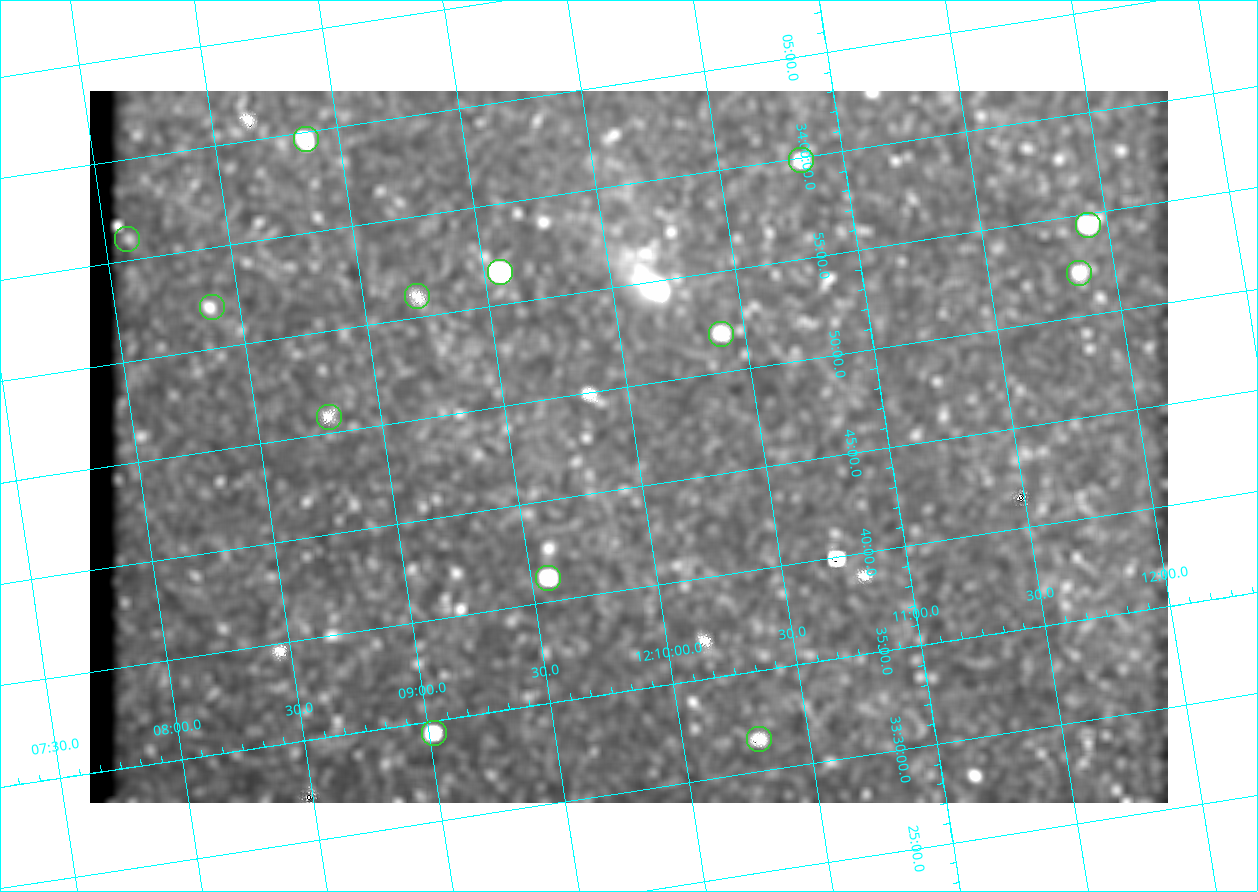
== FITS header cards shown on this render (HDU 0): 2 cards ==
NAXIS1  =                 1078
NAXIS2  =                  712

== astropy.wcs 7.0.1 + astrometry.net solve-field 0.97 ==
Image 1078 x 712 px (HDU 0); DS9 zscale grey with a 90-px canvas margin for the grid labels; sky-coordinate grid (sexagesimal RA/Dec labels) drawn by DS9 from the SOLVED WCS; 13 Tycho-2 reference stars matched to detected sources circled (green)
Header WCS: none
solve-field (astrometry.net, Tycho-2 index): SOLVED blind (the file carries no WCS)
Solved WCS: RA---TAN-SIP/DEC--TAN-SIP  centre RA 12:09:58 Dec +33:47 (182.49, +33.78 deg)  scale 3 arcsec/px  FOV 54.0' x 35.6'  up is +9 deg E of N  parity flipped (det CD > 0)
(file carries no celestial WCS; the grid is the blind solution)
Tycho-2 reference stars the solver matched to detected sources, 13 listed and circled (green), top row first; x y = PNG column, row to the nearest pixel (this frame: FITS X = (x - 90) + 1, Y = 712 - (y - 91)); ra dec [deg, ICRS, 3 dp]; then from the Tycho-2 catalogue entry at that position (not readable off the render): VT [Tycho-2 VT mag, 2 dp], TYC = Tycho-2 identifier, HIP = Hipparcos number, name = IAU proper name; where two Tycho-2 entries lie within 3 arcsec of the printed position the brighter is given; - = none
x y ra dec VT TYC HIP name
306 139 182.217 +34.078 10.97 2529-1713-1 - -
801 160 182.707 +33.997 11.63 2529-1841-1 - -
1088 225 182.981 +33.908 10.81 2529-1789-1 - -
127 239 182.022 +34.018 10.39 2529-1353-1 - -
500 272 182.392 +33.944 9.84 2529-1255-1 59276 -
1079 273 182.965 +33.869 12.02 2529-805-1 - -
417 296 182.305 +33.934 12.65 2529-1793-1 - -
212 307 182.097 +33.951 11.96 2529-1435-1 - -
721 334 182.601 +33.865 11.69 2529-1735-1 - -
329 417 182.198 +33.846 12.76 2529-1573-1 - -
548 578 182.392 +33.687 10.79 2527-1378-1 - -
434 733 182.255 +33.573 10.77 2527-1252-1 - -
759 739 182.576 +33.526 12.18 2527-1353-1 - -